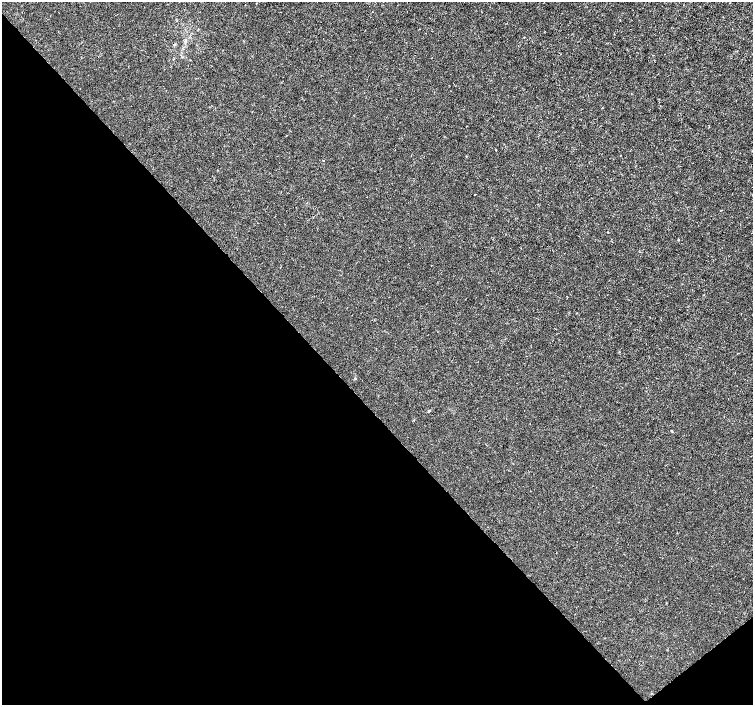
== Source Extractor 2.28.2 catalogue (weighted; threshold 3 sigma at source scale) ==
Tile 14 of 4 x 4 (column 2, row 4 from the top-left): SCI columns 1507-3007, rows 210-1614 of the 6011 x 5972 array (HDU 1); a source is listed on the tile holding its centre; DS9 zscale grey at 2 x 2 block average (1 PNG px = mean of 2 x 2 image px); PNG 755 x 707 px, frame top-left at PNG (2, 2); no overlay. Shown black and unused: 43% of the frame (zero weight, under 3 of 4 exposures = <1% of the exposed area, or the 3 px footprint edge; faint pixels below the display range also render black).
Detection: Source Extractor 2.28.2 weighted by HDU 2 'WHT'; one run over the whole footprint, this tile lists its part. Background -4.75e-05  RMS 0.0012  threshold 0.00545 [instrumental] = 3 sigma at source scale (4.5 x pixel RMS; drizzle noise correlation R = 1.50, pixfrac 1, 0.0396/0.0396 arcsec/px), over >= 5 px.
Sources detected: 6; all 6 listed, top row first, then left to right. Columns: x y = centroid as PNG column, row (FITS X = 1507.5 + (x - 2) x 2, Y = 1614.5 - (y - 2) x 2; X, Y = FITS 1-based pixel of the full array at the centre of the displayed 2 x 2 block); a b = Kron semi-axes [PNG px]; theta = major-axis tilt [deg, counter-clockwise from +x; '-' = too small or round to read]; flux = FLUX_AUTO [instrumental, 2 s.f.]
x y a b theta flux
496 150 2 2 - 0.15
323 161 2 2 - 0.14
475 194 2 2 - 0.16
355 378 3 2 - 0.17
429 411 3 2 - 0.21
671 431 2 2 - 0.46